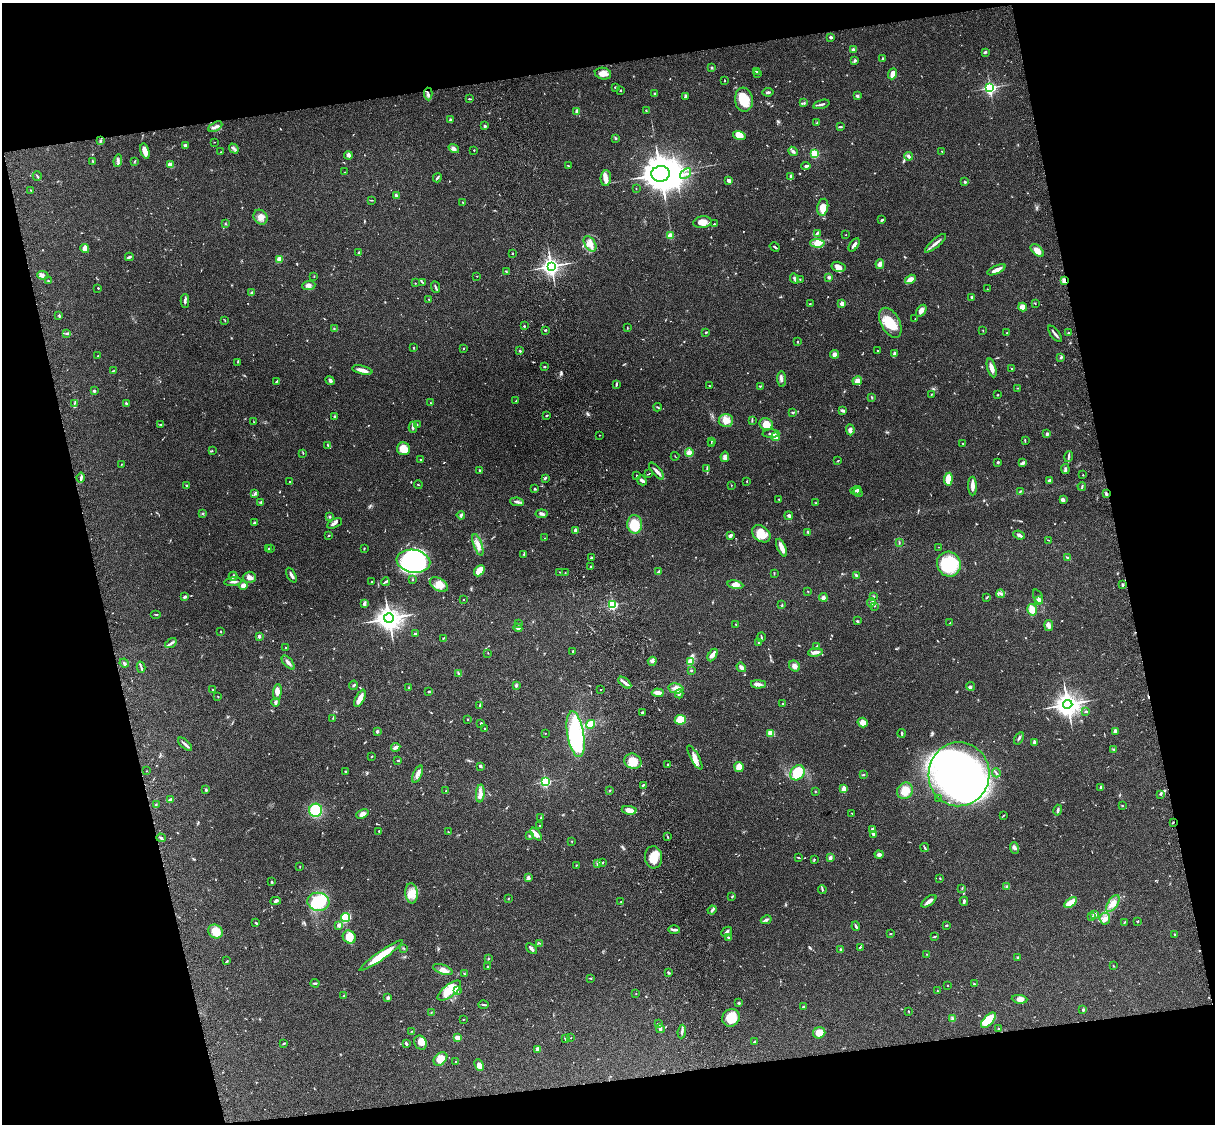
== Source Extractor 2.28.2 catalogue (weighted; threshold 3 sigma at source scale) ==
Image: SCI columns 121-4969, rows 277-4763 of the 5088 x 4927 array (HDU 1 of 3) = the unmasked area's bounding box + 8 px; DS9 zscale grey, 4 x 4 block average (1 PNG px = mean of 4 x 4 image px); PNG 1217 x 1126 px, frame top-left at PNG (2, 3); each listed source drawn as its Kron ellipse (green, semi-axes under 4 px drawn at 4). Shown black and unused: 25% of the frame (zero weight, under 3 of 4 exposures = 6% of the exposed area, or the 3 px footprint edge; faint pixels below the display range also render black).
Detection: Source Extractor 2.28.2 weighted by HDU 2 'WHT'. Background 0.103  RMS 0.0064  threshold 0.0288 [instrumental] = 3 sigma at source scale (4.5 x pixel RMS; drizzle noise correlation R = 1.50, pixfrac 1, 0.05/0.05 arcsec/px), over >= 5 px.
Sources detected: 741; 4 too faint to see at this stretch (4 x 4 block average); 5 inside a brighter object's white glare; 3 cosmic-ray / hot-pixel residue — neither listed nor drawn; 9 coinciding with a brighter row at this scale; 48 inside a brighter listed object's ellipse — not listed separately; of the other 672, all 500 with FLUX_AUTO >= 1.52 (the completeness limit of this list) listed and drawn (172 fainter detections not listed), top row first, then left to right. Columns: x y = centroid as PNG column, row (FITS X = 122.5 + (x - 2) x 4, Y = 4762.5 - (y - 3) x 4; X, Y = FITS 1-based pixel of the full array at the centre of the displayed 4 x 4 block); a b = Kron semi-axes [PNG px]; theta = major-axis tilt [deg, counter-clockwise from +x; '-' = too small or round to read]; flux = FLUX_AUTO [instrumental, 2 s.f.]
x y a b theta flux
830 37 3 3 - 6.1
853 49 3 2 - 5.2
985 52 3 2 - 5.2
882 59 2 2 - 6.1
855 60 4 2 - 5.8
712 68 2 2 - 3.2
756 71 3 2 - 3.1
758 73 2 2 - 6.1
603 74 8 5 -12 29
893 74 6 2 68 55
725 81 2 2 - 1.7
615 87 2 2 - 4.1
990 88 3 2 - 650
621 90 2 2 - 2.6
768 92 5 2 - 6.2
655 93 2 2 - 16
428 94 6 3 -86 9.3
685 96 3 2 - 5.7
857 96 3 2 - 7.4
469 99 2 2 - 2.6
744 100 12 9 -84 83
804 103 2 2 - 2.7
821 104 8 2 16 8.4
646 110 2 2 - 2.9
577 111 4 3 - 11
451 120 2 2 - 33
817 122 4 2 - 2.9
485 126 2 2 - 24
215 127 7 2 28 12
840 127 4 2 - 4.1
739 135 6 4 -17 42
616 138 3 2 - 3.2
100 141 4 2 - 4.1
214 142 2 2 - 1.9
185 145 3 3 - 5.4
234 148 5 2 - 7.4
454 148 5 3 - 11
474 150 2 2 - 4.6
145 151 8 4 -74 25
793 151 5 3 - 8.4
942 151 2 2 - 2.3
221 152 2 2 - 1.6
814 154 2 2 - 310
348 155 4 3 - 12
909 156 4 2 - 6.4
93 161 2 2 - 3.6
118 161 6 3 83 8.9
135 161 2 2 - 1.7
170 165 4 3 - 26
569 166 3 2 - 2.2
806 166 5 2 - 6.4
345 172 2 2 - 1.7
660 174 9 8 - 8500
686 174 6 2 39 6.7
37 176 5 2 - 3.9
791 176 3 3 - 4.8
437 178 5 2 - 7.2
606 178 8 5 86 21
729 180 4 3 - 13
965 182 2 2 - 4.6
636 189 2 2 - 1.5
31 190 2 2 - 1.6
397 196 3 2 - 15
372 200 4 2 - 2.2
463 202 3 2 - 2.8
823 207 8 5 78 41
260 217 8 6 -54 24
882 220 3 2 - 5
702 222 9 5 10 35
225 224 3 2 - 2.6
714 224 2 2 - 3.3
817 233 3 2 - 6
846 235 2 2 - 1.7
670 236 2 2 - 95
817 243 7 4 -3 21
935 243 13 2 40 17
590 244 8 5 -58 24
854 245 7 2 55 13
775 247 5 2 - 5.1
85 249 4 4 - 21
1037 251 8 4 -44 28
358 253 4 2 - 2.1
512 254 2 2 - 3.1
129 257 4 3 - 5.6
279 259 3 3 - 38
880 264 5 3 - 23
551 266 3 3 - 1500
838 267 7 5 -14 24
996 270 10 3 24 27
506 271 2 2 - 2.3
43 275 5 3 - 11
314 276 2 2 - 1.8
477 276 2 2 - 1.7
829 277 3 3 - 6.6
795 278 5 3 - 6.6
910 279 6 4 33 26
800 280 2 2 - 1.5
48 281 2 2 - 3
1064 281 4 3 - 12
422 282 3 2 - 3.4
415 283 2 2 - 1.7
309 286 6 4 6 15
435 287 6 2 -66 6.6
98 288 2 2 - 6.6
987 289 2 2 - 2.7
252 293 3 3 - 8.4
972 297 3 2 - 5.1
429 299 2 2 - 2
185 301 7 3 90 8
1035 303 3 2 - 2.2
810 304 2 2 - 2.1
842 304 2 2 - 72
1023 307 4 3 - 24
921 311 7 4 55 16
59 316 4 2 - 4.9
915 319 2 2 - 3.7
225 321 2 2 - 2
890 323 16 9 -61 100
524 326 2 2 - 5.2
334 328 2 2 - 1.6
627 328 3 2 - 1.8
545 330 2 2 - 5.1
983 330 2 2 - 2
706 332 2 2 - 4.7
67 333 4 2 - 5.3
1007 333 2 2 - 5.6
1069 333 3 2 - 3
1055 334 10 2 -52 13
798 342 2 2 - 5.3
414 348 3 2 - 2.4
464 348 2 2 - 2.8
520 351 2 2 - 14
877 351 2 2 - 1.8
894 353 4 2 - 8.1
835 354 4 3 - 15
98 356 2 2 - 2.6
1061 357 2 2 - 5.8
237 362 2 2 - 2.4
544 367 2 2 - 3.1
992 368 9 4 -73 24
1012 369 3 2 - 2.2
113 370 3 2 - 2
362 370 10 3 -13 22
782 379 8 2 -86 9.2
330 380 5 3 - 8.8
277 381 3 2 - 2.9
857 381 5 4 - 14
616 384 4 2 - 5.5
710 386 2 2 - 3.1
760 386 2 2 - 3.6
1017 388 2 2 - 2.4
94 391 2 2 - 22
931 394 2 2 - 1.6
998 395 2 2 - 1.7
872 397 3 2 - 2.5
516 401 2 2 - 1.8
75 403 3 2 - 2.5
126 403 2 2 - 14
430 403 2 2 - 6.5
658 407 4 2 - 3.5
843 411 4 2 - 9.2
793 413 2 2 - 3.5
546 416 2 2 - 2.4
334 417 3 2 - 3.9
726 420 7 6 - 34
752 420 3 2 - 3.2
254 422 2 2 - 1.6
161 424 3 2 - 2.4
417 424 2 2 - 1.7
766 424 7 6 - 54
413 427 5 2 - 6.6
850 430 5 3 - 11
771 434 8 2 1 9.1
1047 434 3 3 - 7.4
599 435 2 2 - 1.7
776 437 4 4 - 24
1025 440 3 2 - 2.3
712 441 3 2 - 1.6
711 444 2 2 - 2.4
963 444 3 2 - 2.9
328 445 3 2 - 3.9
403 449 6 6 - 51
212 451 2 2 - 2.1
689 452 4 4 - 19
303 453 4 2 - 2.4
675 456 4 2 - 1.7
1068 456 5 2 - 6.5
725 457 5 4 - 10
420 460 2 2 - 2.5
838 461 3 2 - 2.8
998 462 2 2 - 19
1023 463 3 3 - 6.3
121 465 3 2 - 2.4
707 469 4 2 - 4.5
1065 469 5 2 - 8.7
480 471 3 2 - 2.9
656 471 10 2 -50 14
649 474 3 2 - 2.2
636 475 2 2 - 2.3
1083 475 2 2 - 3.7
81 477 5 2 - 8
545 478 3 2 - 4.2
948 479 6 3 83 54
642 480 5 3 - 8.9
290 481 2 2 - 1.7
747 481 2 2 - 2.2
1049 481 3 2 - 7.7
186 485 2 2 - 3.1
418 485 4 2 - 2.2
731 485 3 2 - 1.5
972 486 9 3 -88 23
1082 486 4 2 - 4.2
534 489 2 2 - 4.4
856 490 5 2 - 10
858 492 5 2 - 4.4
1020 492 3 2 - 3.1
255 494 4 2 - 5.3
1106 494 4 2 - 5.4
779 499 3 2 - 3.4
1063 500 3 3 - 7.6
261 502 3 2 - 2.5
517 502 7 2 -7 8.2
816 503 2 2 - 1.7
202 513 3 2 - 3.6
542 514 6 3 8 7.6
461 515 4 3 - 6.8
789 516 4 3 - 7.9
330 517 2 2 - 6.1
254 523 3 2 - 5.1
335 523 8 2 27 9.4
635 524 9 7 -87 77
575 530 2 2 - 46
808 532 4 2 - 5
761 534 10 7 -36 56
329 535 3 2 - 2.7
731 535 3 2 - 17
1019 535 6 3 -21 9.8
545 538 2 2 - 2.3
1048 540 3 2 - 2.2
899 543 3 2 - 2.8
478 545 11 3 -71 24
938 547 2 2 - 2.2
782 548 9 2 -67 42
268 549 2 2 - 2.1
270 549 3 2 - 3
364 549 3 2 - 2.3
524 554 3 2 - 3.2
592 557 2 2 - 1.7
1068 558 3 2 - 4.1
413 561 17 11 -10 530
949 564 12 12 - 200
591 566 3 2 - 3
479 571 6 4 48 42
560 572 2 2 - 2
659 572 3 2 - 17
565 573 3 2 - 2.2
774 574 2 2 - 2
291 575 8 2 -62 13
233 576 4 2 - 7
856 576 3 2 - 10
249 577 6 5 - 18
412 579 2 2 - 1.9
233 582 8 2 6 11
372 582 3 2 - 2.3
385 582 4 2 - 6.8
439 584 10 6 -31 35
735 585 8 3 -8 23
1123 585 3 2 - 5.9
243 586 4 4 - 20
808 591 2 2 - 2.2
1000 594 4 2 - 6
874 596 2 2 - 2.7
185 597 4 2 - 7
823 597 4 3 - 8.7
987 597 3 2 - 2.9
1038 597 8 2 -65 7.1
463 600 2 2 - 2.2
1038 600 4 3 - 10
871 603 4 2 - 12
364 604 4 3 - 6.7
782 604 2 2 - 2.1
613 605 2 2 - 550
874 606 2 2 - 2.1
1032 610 6 4 -74 38
156 614 5 2 - 2.6
389 618 5 5 - 2800
857 621 2 2 - 5.7
950 623 2 2 - 2.5
519 624 2 2 - 1.6
736 624 2 2 - 1.9
1049 626 5 3 - 14
518 628 4 3 - 11
221 631 2 2 - 1.7
415 634 3 2 - 5.8
259 636 2 2 - 34
761 637 5 2 - 3.8
443 638 4 2 - 2.2
171 643 6 2 33 9
759 643 2 2 - 2.9
816 646 3 2 - 4.6
286 648 2 2 - 5.5
573 651 3 2 - 3.5
815 652 7 3 7 22
488 653 3 2 - 1.6
713 655 7 3 61 13
652 661 4 4 - 9.6
690 661 4 3 - 45
124 663 4 3 - 6.4
288 663 9 3 -48 12
794 666 6 5 - 15
141 667 5 2 - 5.4
741 667 5 3 - 16
691 670 3 2 - 3
458 673 4 2 - 5
625 683 7 3 -41 12
758 684 7 4 -3 14
353 685 5 2 - 3.6
516 685 3 3 - 5.6
971 686 4 3 - 6.7
409 688 2 2 - 3.9
676 688 7 5 -12 25
213 689 3 2 - 4.4
600 690 2 2 - 2.9
277 692 8 4 84 24
429 692 2 2 - 3.1
658 693 6 3 -4 25
679 694 4 2 - 5.1
218 697 2 2 - 1.8
360 698 9 3 64 32
275 702 4 3 - 7.5
783 703 2 2 - 1.9
1068 704 5 4 - 3200
480 705 4 2 - 7
1086 711 3 2 - 5.3
642 713 3 3 - 4.3
333 718 2 2 - 1.8
468 719 2 2 - 2.1
680 720 5 5 - 100
481 723 2 2 - 6.1
863 723 5 4 - 26
590 724 4 3 - 62
485 728 2 2 - 4.5
377 731 3 3 - 6.7
1115 731 2 2 - 49
545 733 2 2 - 1.6
771 733 3 3 - 42
902 733 4 2 - 3.9
576 734 23 8 -80 230
1019 738 7 2 60 6.1
1034 742 2 2 - 39
185 744 8 2 -42 11
396 747 5 2 - 16
1113 749 2 2 - 1.9
371 757 2 2 - 1.9
695 758 13 4 -60 24
398 761 2 2 - 2.8
633 761 9 7 -23 49
668 764 2 2 - 2
480 766 3 2 - 7.9
739 767 5 4 - 34
147 771 2 2 - 1.6
345 771 2 2 - 3.9
797 773 8 6 53 91
996 773 4 2 - 4.7
417 774 9 3 66 18
959 774 32 30 82 1800
863 775 3 2 - 2.4
545 782 2 2 - 530
643 785 3 2 - 4.4
1101 787 3 2 - 9.1
844 788 2 2 - 110
206 790 3 2 - 5.3
609 790 2 2 - 4
446 791 2 2 - 1.7
815 791 2 2 - 1.6
905 791 8 7 - 45
480 794 9 3 86 16
1160 794 3 2 - 3.2
938 799 2 2 - 1.9
170 800 3 2 - 11
156 805 2 2 - 2.5
1122 806 2 2 - 2.3
316 810 6 6 - 260
629 810 7 4 -9 32
1058 810 5 2 - 6.3
852 813 2 2 - 1.7
362 814 6 4 23 17
1004 815 2 2 - 2.1
541 817 2 2 - 2
1173 822 2 2 - 3.2
539 826 2 2 - 4.3
873 829 4 3 - 9.8
379 831 2 2 - 2.2
448 832 2 2 - 3.6
536 834 7 4 -51 16
874 834 4 3 - 5
529 836 2 2 - 3.4
668 837 3 2 - 2.6
161 838 5 2 - 5
572 842 2 2 - 1.5
925 847 4 2 - 4.3
1015 848 6 3 -70 8.6
879 854 4 3 - 10
653 857 11 8 -85 58
830 857 3 2 - 16
798 858 2 2 - 3.2
814 859 2 2 - 1.9
603 862 2 2 - 2.9
598 863 2 2 - 18
576 865 2 2 - 1.7
300 866 2 2 - 1.6
528 877 4 3 - 6.7
940 878 3 2 - 1.9
272 882 3 2 - 5.1
1007 886 2 2 - 2
822 889 4 2 - 4.9
962 889 2 2 - 1.5
412 893 10 6 -84 38
732 897 3 2 - 3.1
508 899 2 2 - 2.1
276 901 5 3 - 6.6
929 901 9 3 37 23
964 901 4 2 - 7.1
318 902 11 9 -7 170
621 902 4 2 - 2.3
1071 902 7 3 34 57
1113 903 9 5 56 30
712 910 4 2 - 5.4
1095 914 4 3 - 6
1092 916 3 2 - 3
346 917 5 4 - 120
1105 919 6 5 - 19
766 920 5 3 - 7.1
1138 921 3 2 - 2.8
1124 922 3 2 - 2.8
256 923 2 2 - 8.3
339 925 2 2 - 46
946 925 3 2 - 3.5
856 926 5 2 - 7.4
674 930 6 2 -1 9.1
215 931 7 6 - 55
727 932 6 3 44 8.4
890 934 2 2 - 2.5
1175 935 3 2 - 4.3
935 936 3 2 - 2.4
349 937 7 6 - 71
728 937 4 2 - 4.6
540 943 2 2 - 1.5
860 947 3 2 - 3.2
403 948 2 2 - 2.7
531 949 6 2 -43 9
841 950 2 2 - 7.4
927 954 2 2 - 1.7
381 956 26 4 35 80
1018 957 2 2 - 3.8
488 959 2 2 - 2.7
227 961 4 2 - 2.4
1113 966 2 2 - 2.1
487 967 3 2 - 2.7
443 969 10 4 -20 25
669 973 4 2 - 3.9
465 974 3 2 - 3
590 978 3 2 - 2.4
315 983 4 2 - 6.2
974 983 2 2 - 5.6
947 985 2 2 - 2.2
449 991 14 6 38 62
457 991 3 2 - 3.8
937 991 2 2 - 1.8
636 993 2 2 - 1.6
344 996 2 2 - 5.7
388 998 3 2 - 11
1020 999 8 4 -5 20
739 1003 3 2 - 3.2
483 1005 5 2 - 4.2
803 1007 3 2 - 4.9
1083 1010 2 2 - 15
908 1011 2 2 - 2.4
431 1012 2 2 - 1.6
731 1018 9 8 - 84
952 1018 4 3 - 6.7
463 1019 2 2 - 1.7
988 1020 9 4 45 120
658 1024 2 2 - 6.7
998 1028 2 2 - 5.7
660 1029 4 2 - 7.8
412 1031 2 2 - 1.9
682 1031 7 2 84 8.9
819 1033 6 5 - 40
458 1038 3 2 - 34
571 1038 2 2 - 2.2
565 1039 4 2 - 3.8
755 1041 3 2 - 2.9
284 1043 3 2 - 3.4
406 1043 4 2 - 6.1
420 1043 7 6 - 28
538 1049 3 3 - 25
440 1059 8 5 44 46
456 1062 2 2 - 1.9
479 1065 6 3 -66 26
Overlapping masked pixels (flux is a lower limit): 1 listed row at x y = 1064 281
Diffuse or blended objects may show on this block-average render without a row.